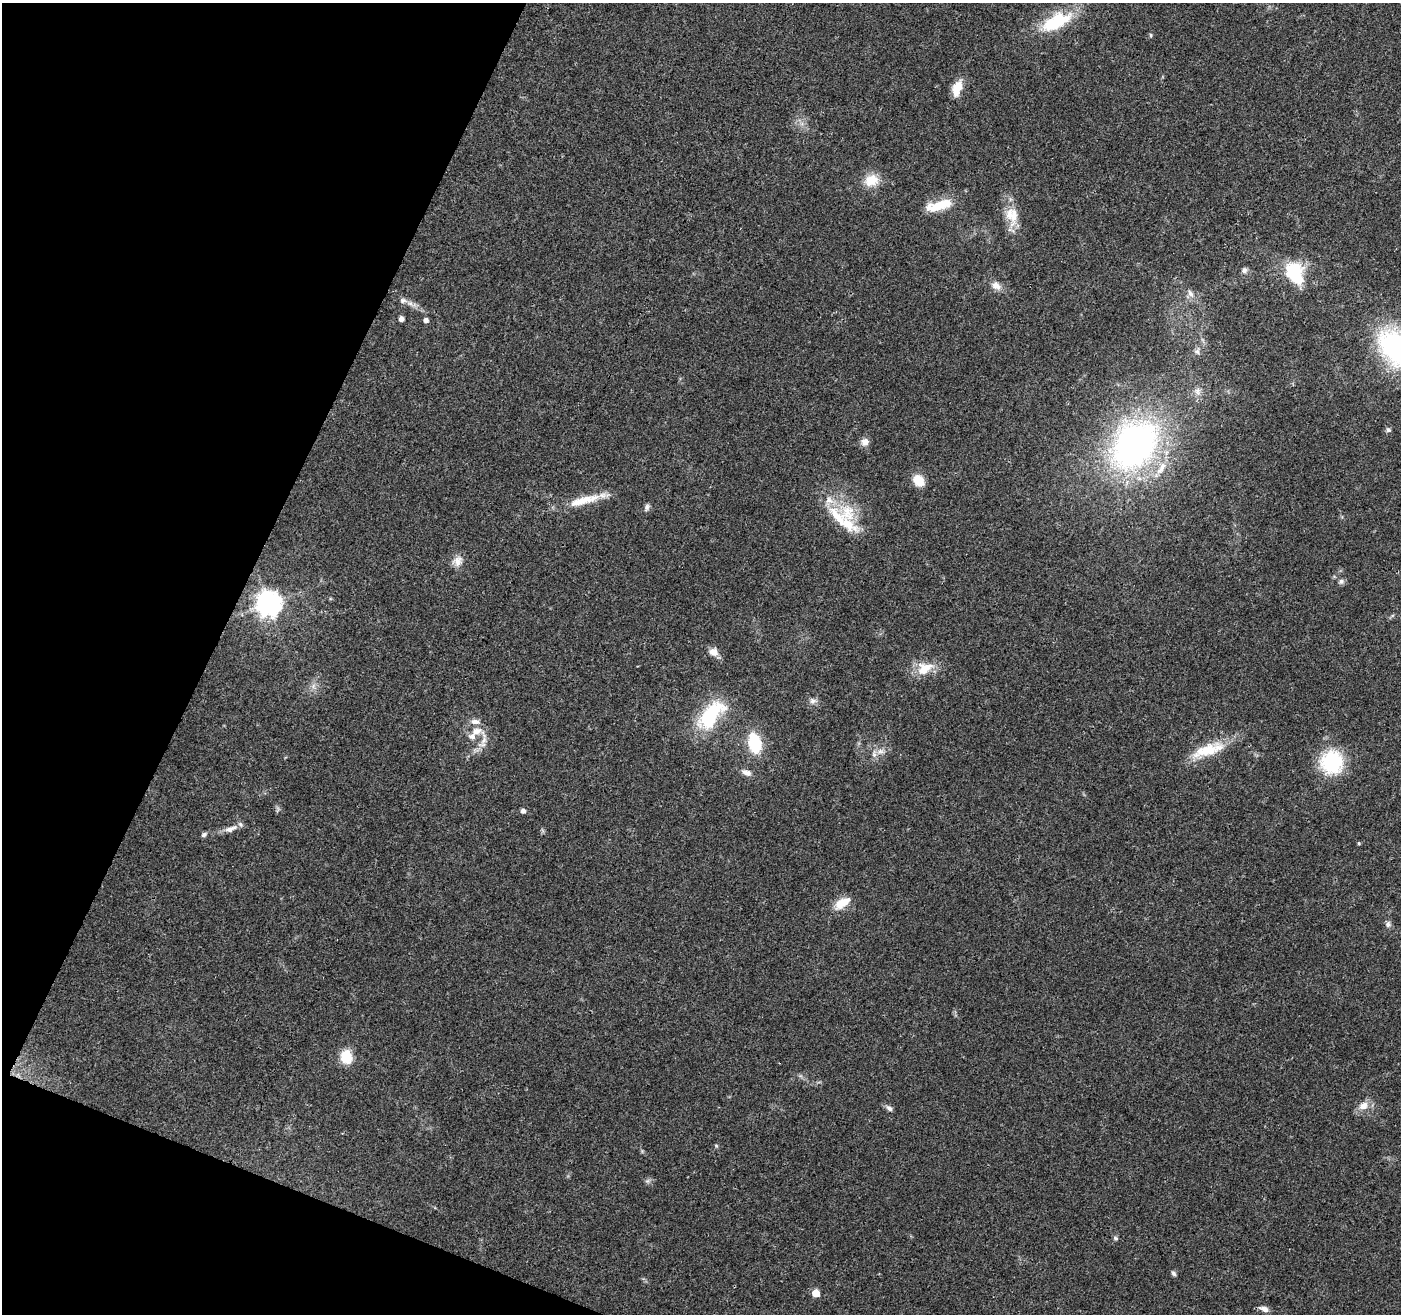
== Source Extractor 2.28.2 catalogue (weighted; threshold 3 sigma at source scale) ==
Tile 9 of 4 x 4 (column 1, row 3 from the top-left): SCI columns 7-1405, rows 1524-2835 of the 5612 x 5735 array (HDU 1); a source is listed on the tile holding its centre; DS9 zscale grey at full resolution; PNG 1403 x 1316 px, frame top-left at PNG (2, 3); no overlay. Shown black and unused: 20% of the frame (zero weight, under 3 of 4 exposures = <1% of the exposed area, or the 3 px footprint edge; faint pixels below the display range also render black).
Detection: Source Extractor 2.28.2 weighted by HDU 2 'WHT'; one run over the whole footprint, this tile lists its part. Background 0.0458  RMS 0.0038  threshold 0.017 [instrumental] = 3 sigma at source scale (4.5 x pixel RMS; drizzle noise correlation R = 1.50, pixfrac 1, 0.0396/0.0396 arcsec/px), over >= 5 px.
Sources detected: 60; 1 inside a brighter object's white glare — not listed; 6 inside a brighter listed object's ellipse — not listed separately; the other 53 listed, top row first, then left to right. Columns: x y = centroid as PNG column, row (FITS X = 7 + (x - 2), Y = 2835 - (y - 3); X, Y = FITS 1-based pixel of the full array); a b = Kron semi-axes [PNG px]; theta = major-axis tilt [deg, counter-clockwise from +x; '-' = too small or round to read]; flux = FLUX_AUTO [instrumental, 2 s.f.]
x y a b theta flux
1056 22 42 18 27 19
1151 35 6 4 -88 0.46
957 88 19 10 69 6.4
871 180 20 15 16 6.7
939 205 35 11 15 9.9
1012 216 27 17 -78 8.5
1244 270 8 7 - 1.3
1293 271 21 19 30 18
996 286 14 10 -31 2.9
1190 294 12 7 -63 2
403 300 9 7 10 1.4
401 319 4 4 - 1.7
426 320 5 4 - 1.5
1397 348 41 28 -41 76
1197 351 10 7 81 1.5
1197 391 11 8 78 2
1388 430 7 5 -32 0.92
865 442 9 9 - 2.4
1134 445 48 35 52 140
1161 468 23 9 58 5.5
918 481 12 9 -50 6.8
584 500 47 10 15 9.9
647 507 9 6 66 1.1
848 513 28 23 -83 14
457 561 15 12 52 3.2
1341 581 8 7 - 1.1
269 603 8 8 - 390
714 652 12 11 - 2.8
924 669 24 16 27 8
813 701 10 8 14 1.6
711 715 44 21 50 25
476 731 15 10 24 4.2
484 740 14 7 64 2.8
755 743 17 11 -77 19
1207 750 42 15 23 13
880 751 10 7 1 1.9
1332 762 22 22 - 28
747 772 13 7 -22 2.2
523 811 5 5 - 1.5
230 829 19 8 21 3.1
204 835 7 5 33 0.94
1359 843 5 4 - 0.46
842 903 21 10 31 6.2
1388 924 9 7 -90 1.2
346 1057 14 11 -87 8.9
1363 1106 12 9 30 3.8
889 1108 9 6 -39 1.3
716 1146 5 4 - 0.45
647 1181 7 4 18 0.76
1115 1238 6 5 - 0.75
1174 1273 7 5 -46 0.8
816 1293 5 5 - 9.2
1264 1309 13 6 -22 1.9
Isophote crosses this tile's border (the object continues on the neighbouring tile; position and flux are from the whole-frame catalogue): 1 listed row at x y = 1397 348